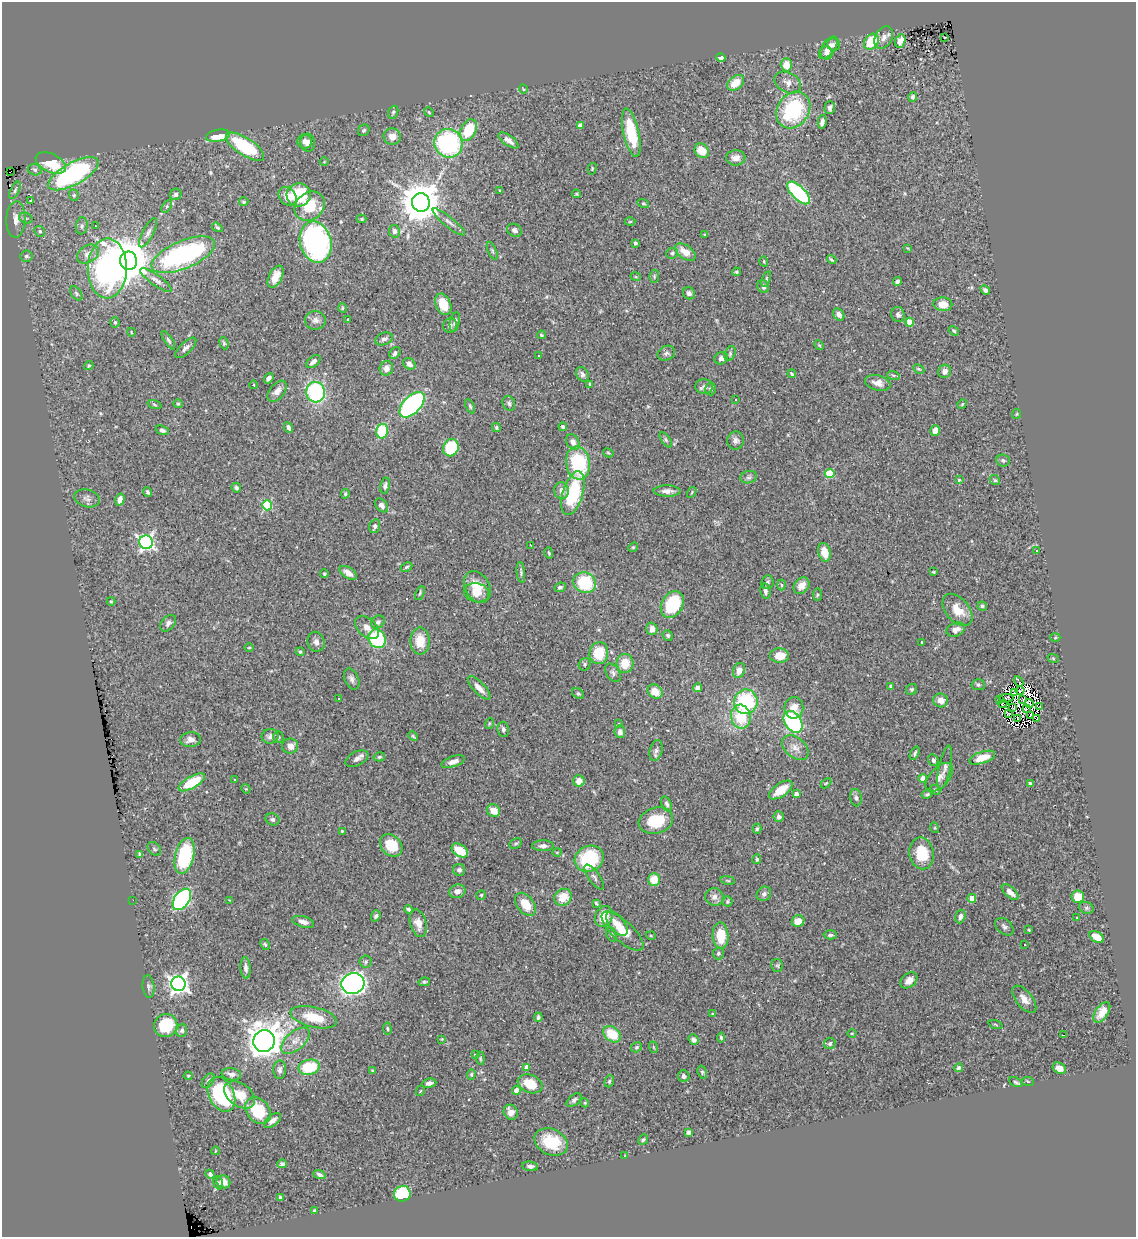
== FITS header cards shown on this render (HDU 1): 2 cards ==
NAXIS1  =                 1134
NAXIS2  =                 1235

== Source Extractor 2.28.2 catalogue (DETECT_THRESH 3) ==
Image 1134 x 1235 px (HDU 1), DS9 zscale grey, 1 PNG px = 1 image px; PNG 1138 x 1239 px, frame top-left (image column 1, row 1235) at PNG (2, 2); each listed source drawn as its Kron ellipse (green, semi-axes under 4 px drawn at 4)
Background 1.11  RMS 0.037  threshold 0.111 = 3 sigma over >= 5 px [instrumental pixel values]
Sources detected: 404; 4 with non-positive FLUX_AUTO (blend fragments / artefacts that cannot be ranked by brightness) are neither listed nor drawn; the other 400 listed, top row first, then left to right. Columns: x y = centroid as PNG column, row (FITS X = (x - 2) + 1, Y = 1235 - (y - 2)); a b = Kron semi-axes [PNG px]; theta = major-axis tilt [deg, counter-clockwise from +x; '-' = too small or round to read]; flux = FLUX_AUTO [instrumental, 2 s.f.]
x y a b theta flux
944 37 3 2 - 3.8
884 38 12 8 60 15
900 41 7 5 70 15
871 42 8 6 54 83
834 45 7 6 - 6.9
828 48 13 6 53 21
826 53 6 6 - 9.2
721 58 5 4 - 8
786 65 6 5 - 34
736 83 9 6 41 41
788 83 14 10 -29 18
523 89 5 3 - 1.8
913 97 5 4 - 6.5
830 107 6 5 - 7.7
793 110 19 16 55 210
393 112 7 5 69 4.3
429 112 5 4 - 3.1
822 122 7 4 78 9.7
580 125 4 4 - 8.1
364 130 6 5 - 5.1
468 130 11 7 62 87
631 133 25 8 -78 110
218 136 12 6 12 50
392 136 9 8 - 21
508 140 11 5 -35 17
304 141 7 7 - 8.6
308 143 9 7 -81 11
448 143 14 14 - 340
245 147 22 8 -33 160
702 151 8 6 -43 44
736 158 9 7 1 17
324 162 4 3 - 1.8
51 163 16 9 -26 79
592 169 6 4 76 3
35 170 7 5 -16 6.2
11 171 2 2 - 15
73 174 28 11 29 420
15 190 9 4 64 5.3
500 191 3 3 - 3.4
799 193 15 6 -45 240
176 194 6 5 - 6.4
576 194 5 4 - 2.5
74 195 6 4 -71 3.8
299 195 12 11 - 130
288 196 10 8 -53 24
31 201 4 3 - 2.6
244 202 5 4 - 3.9
421 202 9 9 - 7900
643 203 6 4 -17 2.9
167 206 7 4 59 4.2
310 206 16 13 41 70
26 218 7 5 -20 5.3
16 219 18 9 87 24
362 219 5 4 - 2.8
449 222 20 5 -39 12
630 222 5 3 - 2.4
82 226 8 6 83 6.6
95 226 2 2 - 2.1
217 227 6 4 -33 4.6
515 230 8 6 -29 8
40 231 6 5 - 4.5
394 231 6 5 - 10
148 233 16 5 62 10
705 235 4 3 - 2.6
316 242 21 15 -75 570
635 243 3 3 - 3.9
908 248 3 3 - 2.1
492 251 9 4 -67 4.4
685 252 12 6 -35 28
672 253 6 5 - 4.4
88 254 12 8 34 16
183 255 34 14 23 440
26 256 6 5 - 5.6
832 260 5 2 - 3.5
128 261 9 8 - 9400
764 261 5 3 - 2.3
107 268 30 19 89 610
736 272 4 3 - 3.3
654 276 6 4 84 3.7
275 277 12 6 63 30
636 277 5 3 - 2.6
766 279 8 4 72 4.5
156 280 19 5 -35 14
897 281 4 3 - 6.4
763 286 7 5 -63 9.2
985 290 5 4 - 7.4
76 293 8 5 -54 4.7
689 293 6 6 - 8.8
443 304 11 7 -67 49
943 304 9 7 -2 31
342 308 5 3 - 2.4
839 314 7 5 -54 12
898 314 8 6 -71 7.8
348 319 3 2 - 1.9
315 320 10 9 - 12
115 322 5 4 - 3.4
455 322 10 5 78 8.7
910 322 4 4 - 54
450 326 7 7 - 6.5
954 331 5 4 - 4
131 332 4 2 - 1.8
541 335 4 3 - 2.9
384 339 9 6 21 8.2
168 340 10 4 -57 5.3
224 343 6 4 -69 3.7
819 345 5 4 - 2.6
186 348 13 5 44 9.7
395 353 6 5 - 6.9
666 353 9 7 24 7.6
730 354 7 5 65 5.2
538 356 3 2 - 2.7
721 358 7 6 - 11
313 362 8 5 41 10
409 364 7 5 -38 11
89 366 5 4 - 4
386 368 7 6 - 17
919 369 6 3 -26 3
944 371 7 6 - 13
582 374 8 6 -57 8.8
792 374 4 3 - 3.4
893 375 6 4 -18 3.1
269 378 5 4 - 9.5
878 383 13 7 -15 17
590 384 4 3 - 5.5
254 385 4 3 - 1.5
704 386 9 7 1 9.5
710 389 6 5 - 4.9
277 391 12 7 51 16
316 392 10 9 - 230
735 399 3 3 - 4
509 403 8 6 -68 5.9
178 404 5 4 - 2.8
962 404 5 4 - 2.6
154 405 7 3 -19 3.4
412 405 16 8 46 460
470 406 8 3 -64 3.7
1017 414 5 4 - 2.5
563 427 4 4 - 4.1
288 428 6 4 -64 8.8
496 428 4 3 - 3.1
162 430 7 4 -19 5.9
382 431 7 6 - 100
935 431 5 5 - 20
666 440 9 4 -55 4.8
736 440 9 8 - 9.9
573 442 8 6 -57 15
451 448 9 7 64 130
608 453 5 4 - 2.9
1003 460 7 6 - 6.6
578 463 16 12 -80 170
830 474 5 4 - 110
749 477 8 6 14 6.7
959 480 3 3 - 3.8
995 480 5 4 - 3.6
385 486 8 5 76 7.8
236 488 5 4 - 4.8
561 491 8 7 - 15
667 491 13 5 -1 14
147 492 5 4 - 5.7
692 492 6 3 59 2.5
573 493 22 10 74 160
345 494 5 3 - 3.6
87 498 13 8 -17 11
120 499 6 4 73 17
267 505 5 5 - 180
381 505 8 5 -48 12
375 526 7 5 75 6.9
146 542 7 6 - 700
531 545 3 2 - 1.5
633 547 5 4 - 3.2
1036 551 3 3 - 2.3
824 552 9 6 -76 28
549 553 6 3 -74 3.6
407 567 6 4 27 3.4
521 572 10 4 -84 4.9
934 572 4 3 - 2.7
348 573 10 5 -34 15
324 574 4 3 - 3
768 582 7 6 - 6.6
585 583 11 10 - 140
782 585 5 3 - 2.8
801 586 9 7 51 20
477 587 17 12 -60 50
560 587 6 4 24 5.9
765 591 8 5 -81 8.3
420 593 7 4 66 3.7
477 593 13 9 -13 35
817 595 6 3 88 3.1
111 601 4 4 - 2.4
672 604 14 10 60 140
982 606 5 4 - 5
957 610 19 11 -50 42
378 622 7 6 - 5.6
168 623 9 6 49 7.7
367 628 14 9 -41 17
652 629 6 5 - 14
956 630 9 6 22 16
668 635 5 5 - 4
1055 638 5 3 - 2.5
377 639 10 8 -61 170
420 641 13 9 90 48
316 642 10 8 -74 11
922 642 3 2 - 1.7
249 648 5 3 - 2.4
300 652 4 4 - 3.8
599 653 11 9 84 75
779 656 9 7 -4 39
1053 658 6 3 -20 2.5
625 663 9 8 - 45
585 664 6 5 - 4.5
739 670 8 5 70 16
613 673 10 6 -57 7.9
352 679 11 7 -66 10
1019 682 6 2 -62 2.4
978 685 6 5 - 5.3
891 687 4 3 - 4.1
479 688 15 5 -46 18
697 688 4 4 - 12
912 689 6 5 - 3.9
1020 690 4 2 - 4.3
655 692 8 6 -37 32
1015 692 4 3 - 0.5
578 693 6 4 -36 4.5
1006 698 7 3 -1 3.8
339 699 3 3 - 6.4
940 700 7 7 - 21
1000 700 3 2 - 9.3
1022 700 3 2 - 0.71
746 702 12 11 - 200
1003 704 4 2 - 0.69
1029 704 4 2 - 2.5
1012 707 4 2 - 3.7
1040 707 4 2 - 2.8
794 708 11 9 80 26
1026 709 3 3 - 1.1
1008 714 3 3 - 0.67
1031 715 4 2 - 1.4
741 717 12 9 -77 92
1018 719 3 2 - 2.1
1037 719 3 2 - 3.3
793 722 12 8 -57 300
489 723 5 3 - 2.8
619 723 3 3 - 3.4
503 729 7 5 -82 7.2
620 732 6 5 - 11
270 736 8 7 - 8.8
413 736 5 4 - 3.2
278 737 6 5 - 5
190 740 10 7 3 14
290 746 8 7 - 15
795 748 15 10 -39 21
656 751 10 6 75 9
915 753 7 3 65 4
379 757 6 4 15 3.6
982 758 13 6 18 39
357 759 12 7 26 11
933 760 6 5 - 5.8
453 762 12 5 18 14
945 768 22 6 78 12
939 777 17 9 48 17
923 778 4 4 - 30
235 780 3 2 - 4.8
579 781 5 5 - 18
192 782 15 6 30 95
826 783 6 3 44 2.4
1030 784 4 4 - 4
246 789 5 4 - 2.4
781 790 13 6 34 45
935 790 5 4 - 3.5
796 794 4 4 - 15
927 794 5 4 - 4.2
856 798 9 5 -80 7.9
666 804 8 5 -70 6.9
494 811 7 6 - 31
779 817 5 5 - 8
272 819 7 6 - 5.5
656 821 17 13 17 88
935 828 5 3 - 2.4
757 829 5 4 - 3.9
342 831 3 3 - 2.2
516 844 6 4 32 3.9
391 845 13 9 -47 66
543 846 11 5 1 9.3
154 849 8 5 -45 6.2
460 850 9 6 -35 56
557 852 4 3 - 2
922 853 16 12 -79 73
139 854 4 3 - 2.9
184 856 18 9 76 180
589 859 15 13 27 180
757 859 5 4 - 4.3
459 870 6 6 - 7.5
594 877 15 5 -54 9.6
654 879 6 5 - 41
728 880 7 3 -9 2.9
457 891 8 6 15 13
1010 892 10 5 -42 17
764 894 8 6 43 8.6
481 895 5 4 - 3.3
1078 896 6 6 - 48
563 897 9 8 - 42
714 897 9 8 - 12
972 898 4 4 - 34
182 899 12 7 55 440
133 900 2 2 - 15
229 900 3 2 - 1.6
727 901 5 5 - 3.7
596 903 4 3 - 3.4
525 904 13 8 -53 47
1086 908 7 5 -20 5.8
409 909 4 3 - 4.7
376 916 6 4 69 5.2
604 917 11 8 66 51
960 917 7 5 73 9.8
1077 918 4 3 - 2.4
798 921 6 5 - 22
303 922 11 5 -15 14
418 923 14 8 -75 23
617 924 14 7 -50 22
1004 927 10 7 -41 8.9
1029 930 4 3 - 2.3
622 931 27 10 -42 54
611 934 7 5 -72 3.9
830 935 7 4 -2 5.3
651 936 5 3 - 2.1
721 936 13 8 -86 62
1097 937 8 5 -32 34
265 944 6 4 -62 3.4
1025 944 3 2 - 4.7
718 953 6 5 - 4.7
365 962 6 6 - 6.1
777 965 6 5 - 4.8
246 968 11 5 -86 10
909 980 9 6 40 15
424 982 6 4 11 3.9
353 983 12 10 15 840
178 984 7 7 - 1200
148 987 11 6 -85 7.3
1024 999 16 8 -50 20
1102 1012 12 6 57 25
713 1014 3 3 - 2.5
314 1017 24 10 -13 63
538 1017 5 3 - 5
995 1024 7 3 -19 2.8
166 1025 12 11 - 99
387 1029 6 3 -82 3.3
182 1030 6 5 - 6.1
852 1033 4 3 - 2.3
612 1034 10 7 -41 66
1064 1035 3 2 - 27
721 1038 5 3 - 4
442 1039 4 4 - 2
693 1039 5 5 - 12
264 1041 11 10 - 3100
295 1041 17 9 41 24
830 1043 6 5 - 4.8
637 1047 6 4 32 3.7
653 1047 6 3 -71 2.8
475 1055 4 3 - 3
480 1058 7 4 -83 3.5
309 1067 10 7 12 110
527 1067 4 4 - 22
959 1068 4 4 - 7.2
1059 1068 7 5 -29 14
280 1070 9 6 87 7.9
372 1071 4 3 - 3.7
702 1072 7 4 -73 3.8
231 1074 10 6 -8 12
471 1074 5 4 - 3.3
188 1076 4 4 - 2.4
684 1076 6 5 - 7.8
208 1081 8 5 52 6.6
609 1081 6 4 69 4
1028 1081 6 3 -8 3.1
1016 1082 7 3 -25 4.2
429 1083 7 4 9 9.9
530 1084 13 9 -23 63
516 1090 4 4 - 29
420 1091 5 3 - 2.5
221 1094 18 12 -64 270
240 1095 17 11 -36 45
574 1100 9 5 40 6.5
585 1103 4 3 - 2.4
258 1111 15 11 -50 85
511 1112 8 7 - 22
272 1121 10 5 38 12
688 1132 4 3 - 4.7
643 1140 6 4 49 4.2
551 1142 17 13 -24 91
215 1151 4 2 - 1.6
625 1156 4 3 - 1.8
282 1164 5 4 - 5.3
530 1166 8 4 -8 8.2
210 1174 5 3 - 6.5
319 1175 6 4 -22 7.5
223 1182 7 6 - 14
218 1183 6 4 -72 4.5
402 1194 8 7 - 140
280 1198 3 3 - 5
314 1210 3 2 - 2.2
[4 non-positive-flux detections neither listed nor drawn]